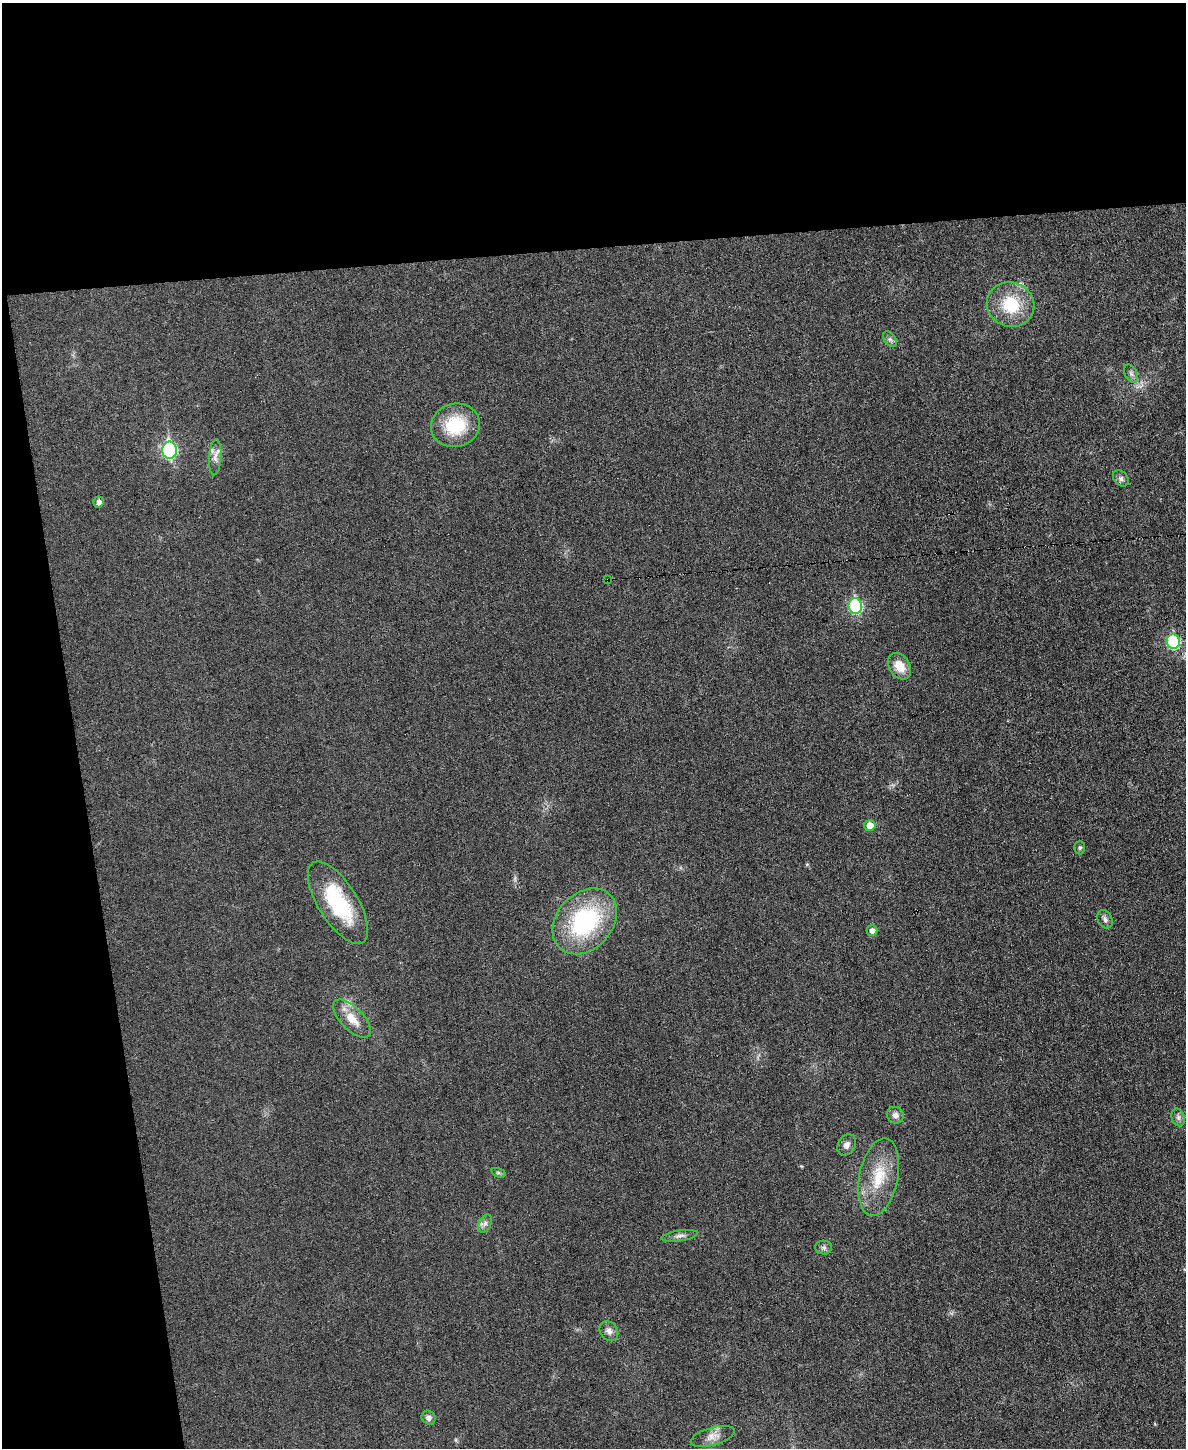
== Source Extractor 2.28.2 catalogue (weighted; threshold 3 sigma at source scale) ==
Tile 1 of 4 x 3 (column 1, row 1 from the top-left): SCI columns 1-1184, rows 3024-4469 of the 4736 x 4713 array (HDU 1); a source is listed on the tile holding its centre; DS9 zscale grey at full resolution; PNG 1188 x 1450 px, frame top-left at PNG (2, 3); each listed source drawn as its Kron ellipse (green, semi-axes under 4 px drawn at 4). Shown black and unused: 23% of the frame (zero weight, under 3 of 6 exposures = <1% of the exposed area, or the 3 px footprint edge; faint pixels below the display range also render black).
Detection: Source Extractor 2.28.2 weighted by HDU 2 'WHT'; one run over the whole footprint, this tile lists its part. Background 0.0307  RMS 0.004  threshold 0.0163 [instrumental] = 3 sigma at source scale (4.09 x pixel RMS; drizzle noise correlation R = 1.36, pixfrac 0.8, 0.05/0.05 arcsec/px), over >= 5 px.
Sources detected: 34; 1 cosmic-ray / hot-pixel residue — neither listed nor drawn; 3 inside a brighter listed object's ellipse — not listed separately; the other 30 listed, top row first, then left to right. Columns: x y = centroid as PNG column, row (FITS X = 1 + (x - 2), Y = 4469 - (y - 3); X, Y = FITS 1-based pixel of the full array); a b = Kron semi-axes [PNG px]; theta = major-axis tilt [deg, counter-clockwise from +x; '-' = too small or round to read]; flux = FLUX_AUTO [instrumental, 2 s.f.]
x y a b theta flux
1011 305 24 22 -22 16
890 339 9 5 -54 1.1
1131 373 9 6 -62 1.2
455 425 24 21 16 17
169 450 8 7 - 60
215 457 18 6 86 2
1121 478 9 6 -47 1.2
99 502 5 5 - 1.4
608 579 3 2 - 3.5
855 606 8 6 -79 31
1173 642 7 6 - 33
899 666 14 10 -57 5.5
870 826 5 5 - 4.7
1080 848 7 5 -89 0.67
338 903 47 19 -58 29
1105 919 10 7 -61 1.3
585 921 37 28 47 43
872 930 5 5 - 1.7
352 1019 24 11 -46 6.4
895 1115 9 8 - 1.9
1178 1117 9 6 -75 1.2
847 1145 11 8 60 1.9
498 1173 7 4 -18 0.69
879 1177 39 19 78 15
485 1223 9 6 63 1.4
680 1236 18 5 8 1.7
824 1248 8 7 - 1
609 1331 11 8 -52 2
428 1418 7 6 - 1.5
712 1436 23 9 16 3.4
Overlapping masked pixels (flux is a lower limit): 1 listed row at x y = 608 579